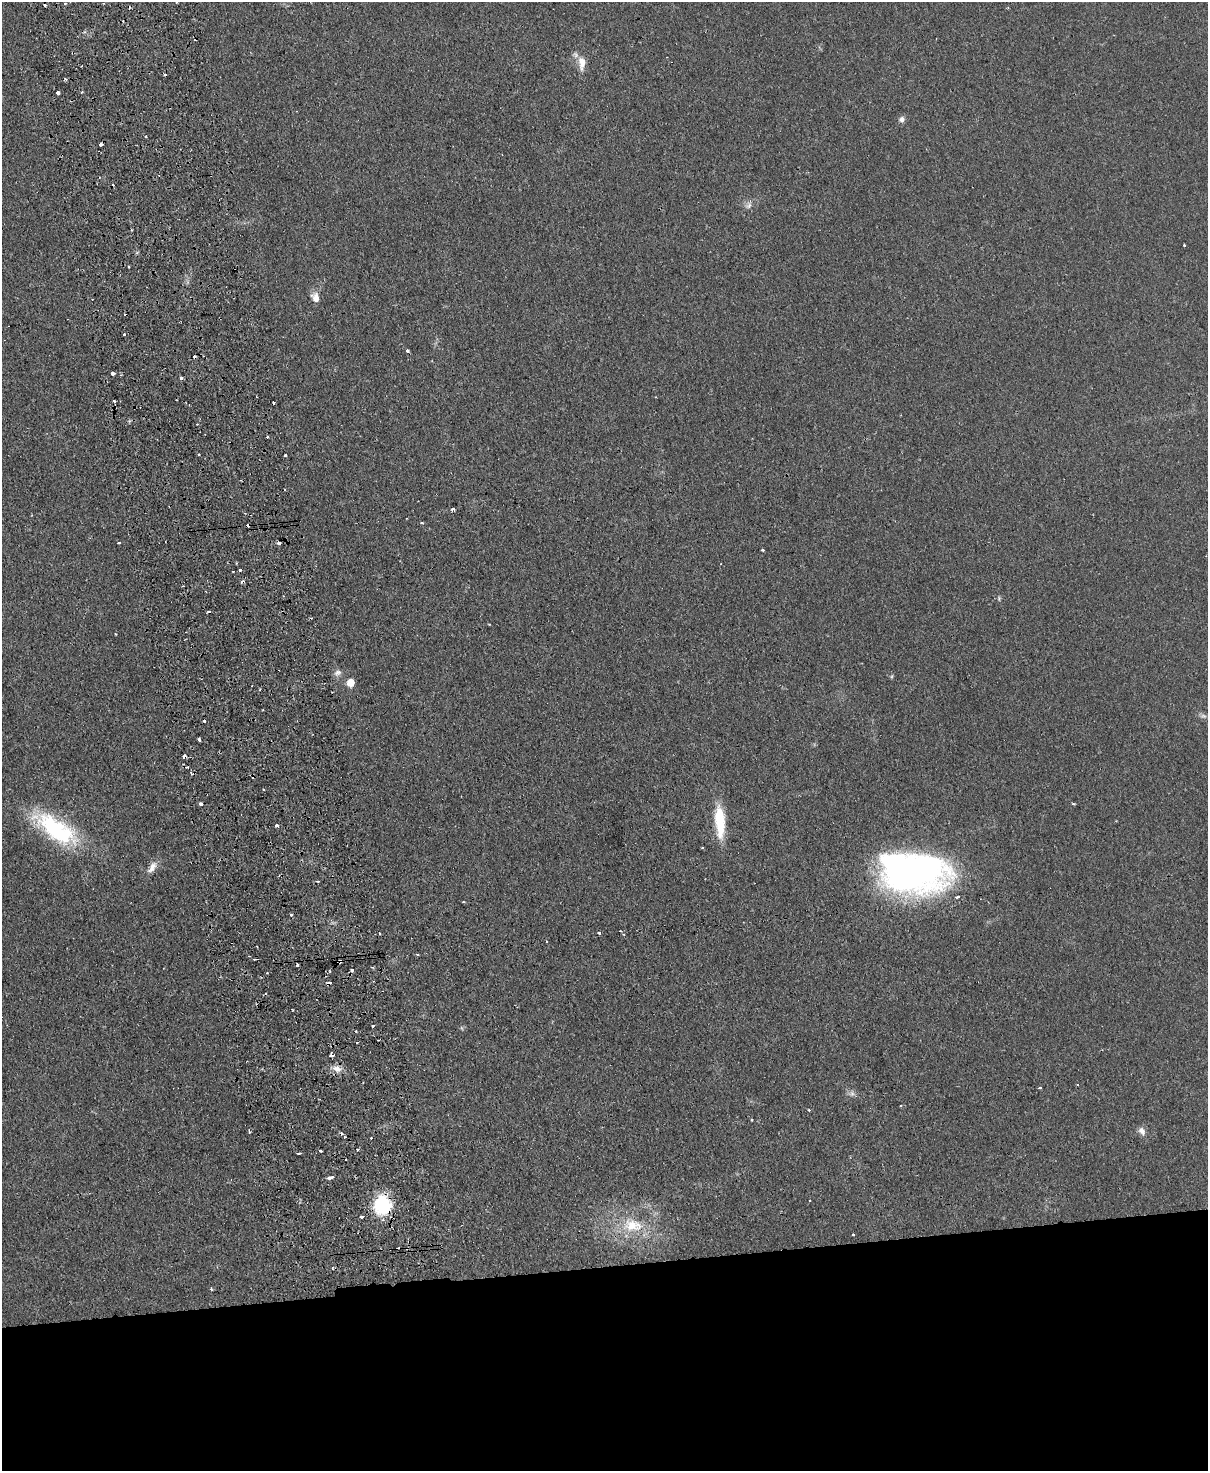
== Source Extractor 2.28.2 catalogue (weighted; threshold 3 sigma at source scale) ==
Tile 11 of 4 x 3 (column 3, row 3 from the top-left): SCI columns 2470-3675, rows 263-1731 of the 4937 x 4824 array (HDU 1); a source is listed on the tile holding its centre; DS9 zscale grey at full resolution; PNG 1210 x 1473 px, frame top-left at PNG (2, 2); no overlay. Shown black and unused: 14% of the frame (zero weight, under 2 of 3 exposures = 3% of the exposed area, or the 3 px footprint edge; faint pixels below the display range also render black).
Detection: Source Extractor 2.28.2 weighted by HDU 2 'WHT'; one run over the whole footprint, this tile lists its part. Background 0.0361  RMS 0.005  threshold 0.0226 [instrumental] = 3 sigma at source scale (4.5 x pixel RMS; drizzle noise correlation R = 1.50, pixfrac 1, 0.05/0.05 arcsec/px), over >= 5 px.
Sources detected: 111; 1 too faint to see at this stretch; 1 inside a brighter object's white glare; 27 cosmic-ray / hot-pixel residue — not listed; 2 inside a brighter listed object's ellipse — not listed separately; the other 80 listed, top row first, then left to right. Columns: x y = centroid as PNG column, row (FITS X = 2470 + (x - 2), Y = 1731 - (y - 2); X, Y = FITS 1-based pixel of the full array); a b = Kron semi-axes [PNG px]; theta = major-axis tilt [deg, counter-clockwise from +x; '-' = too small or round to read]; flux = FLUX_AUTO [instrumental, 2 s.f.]
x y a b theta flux
65 3 3 3 - 0.77
582 63 20 9 90 5.4
66 79 4 3 - 0.84
82 92 3 2 - 0.85
58 93 4 3 - 2.2
297 111 3 2 - 0.34
902 119 8 7 - 1.8
101 144 4 3 - 1.7
748 205 11 8 55 2.3
131 230 3 2 - 0.44
1184 245 3 3 - 0.97
129 266 3 2 - 0.56
315 297 11 8 -69 4.3
124 334 3 3 - 0.7
407 351 3 3 - 1.2
112 373 3 3 - 8.6
181 378 3 3 - 1.4
114 401 3 3 - 1.9
197 424 2 2 - 0.37
267 437 3 3 - 1.5
199 455 3 2 - 0.78
285 455 3 3 - 1.1
453 509 4 3 - 3.4
422 523 3 2 - 1
119 543 3 3 - 0.87
279 543 4 3 - 1.2
763 550 3 3 - 1.3
240 570 3 3 - 1.8
183 586 3 2 - 1.1
999 598 6 4 80 0.7
116 634 3 2 - 0.5
337 673 11 8 24 2.2
892 676 6 4 71 0.55
350 683 6 6 - 7.2
204 720 3 3 - 2.3
199 740 4 3 - 1.6
184 757 4 3 - 2.6
187 767 4 3 - 2.5
264 789 3 2 - 0.59
201 803 4 3 - 2.2
1073 804 3 3 - 0.67
720 821 36 11 -86 20
277 826 3 3 - 7.5
56 829 59 23 -34 52
702 848 3 3 - 0.84
152 867 17 8 55 3.9
914 868 75 48 -1 180
318 881 3 3 - 0.6
291 915 4 3 - 0.75
599 933 4 3 - 1.6
380 934 3 3 - 1.7
624 934 4 3 - 0.77
546 942 4 2 - 0.54
257 947 3 2 - 0.41
255 959 4 3 - 0.62
340 961 4 3 - 1.5
329 970 4 3 - 0.57
352 970 3 3 - 2
267 973 3 2 - 0.74
373 1025 3 3 - 1.1
332 1055 4 3 - 2.3
337 1069 14 9 -23 4.2
1040 1088 3 3 - 1.2
852 1093 8 6 -89 1.6
901 1105 3 2 - 0.65
809 1110 3 3 - 0.93
752 1120 3 2 - 0.54
1142 1131 12 8 -55 2.6
249 1132 3 3 - 1.2
345 1137 3 2 - 0.96
320 1151 3 3 - 1.1
299 1153 4 3 - 2.4
331 1177 6 3 10 6.5
382 1205 23 19 89 25
361 1217 3 3 - 1.4
632 1225 31 19 -13 20
853 1235 3 3 - 0.74
407 1248 3 3 - 0.88
332 1268 4 3 - 0.71
211 1289 5 3 - 0.49
Overlapping masked pixels (flux is a lower limit): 4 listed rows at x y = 184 757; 340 961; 382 1205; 407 1248